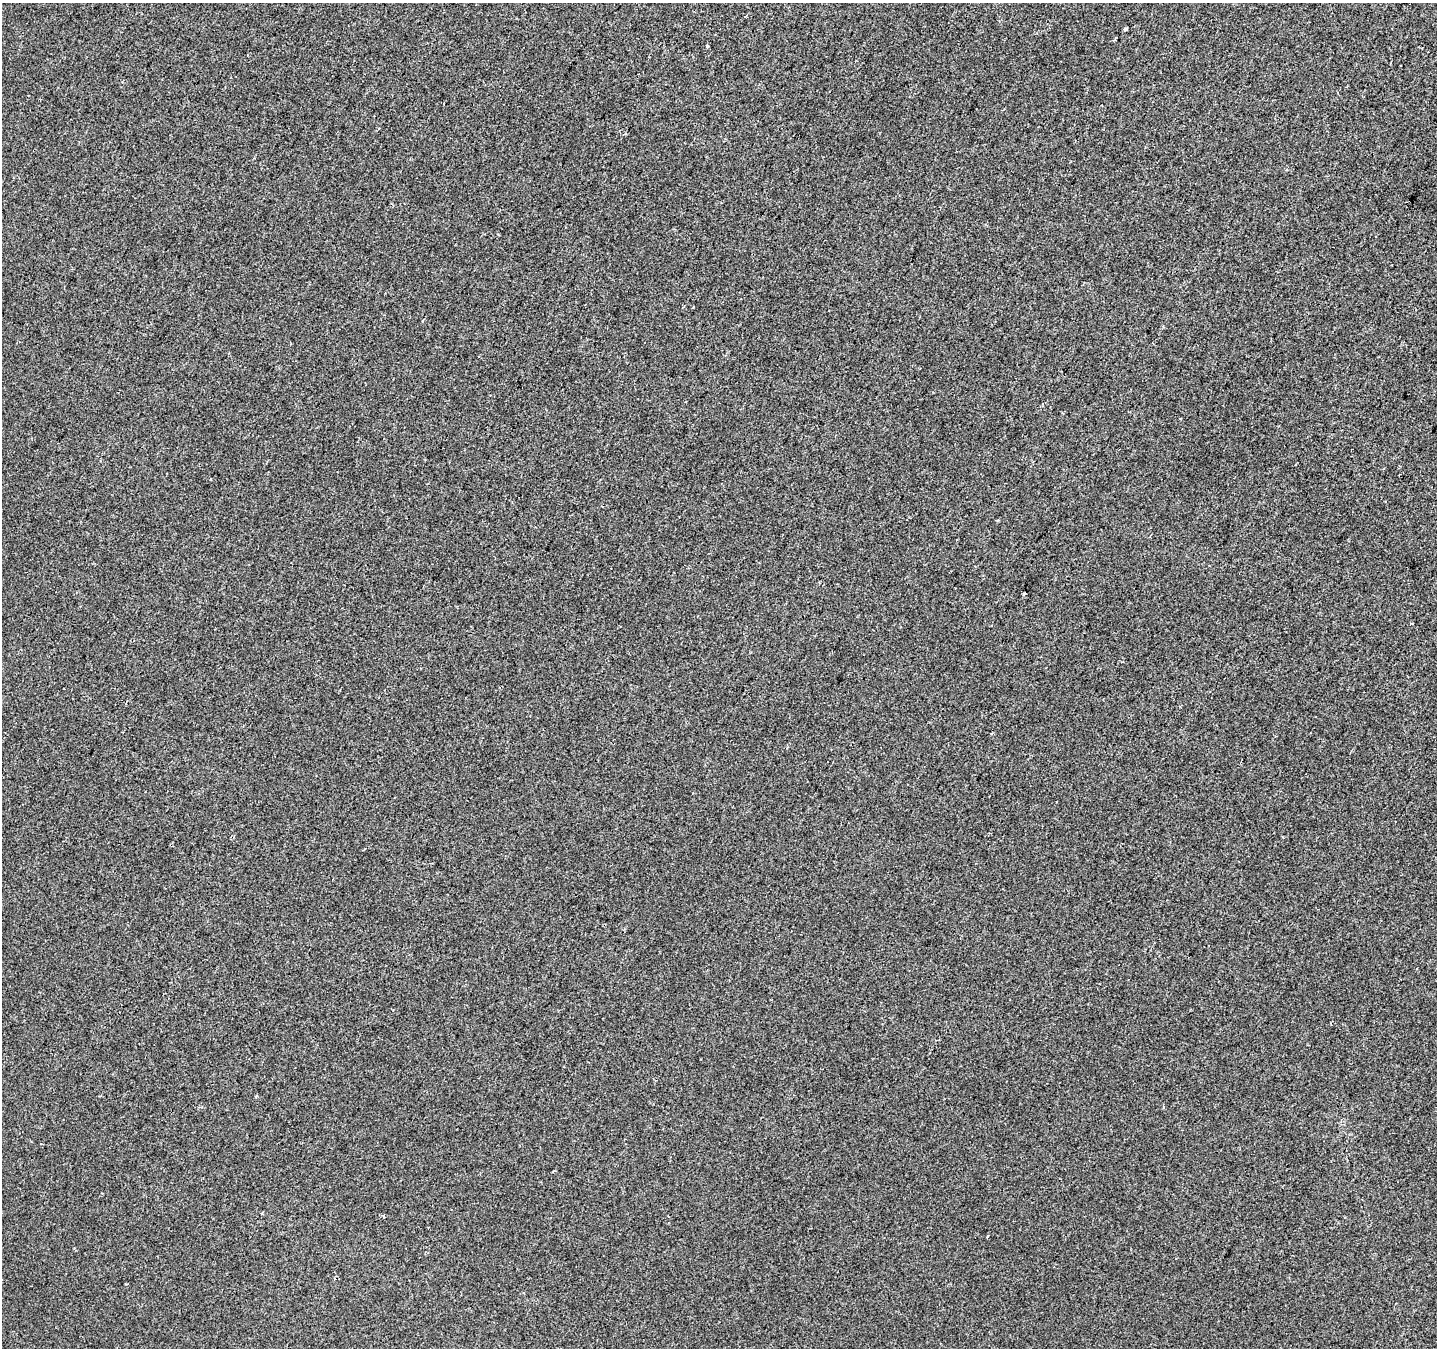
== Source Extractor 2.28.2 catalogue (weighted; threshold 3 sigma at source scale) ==
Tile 10 of 4 x 4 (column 2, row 3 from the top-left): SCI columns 1437-2871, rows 1546-2891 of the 5749 x 5849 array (HDU 1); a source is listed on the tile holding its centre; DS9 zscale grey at full resolution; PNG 1439 x 1350 px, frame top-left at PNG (2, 3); no overlay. Shown black and unused: <1% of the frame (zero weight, under 2 of 3 exposures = <1% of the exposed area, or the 3 px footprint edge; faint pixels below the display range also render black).
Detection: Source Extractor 2.28.2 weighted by HDU 2 'WHT'; one run over the whole footprint, this tile lists its part. Background 5.63e-04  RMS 0.0042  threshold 0.0188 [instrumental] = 3 sigma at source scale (4.5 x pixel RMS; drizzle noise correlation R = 1.50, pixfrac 1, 0.0396/0.0396 arcsec/px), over >= 5 px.
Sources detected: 4; all 4 listed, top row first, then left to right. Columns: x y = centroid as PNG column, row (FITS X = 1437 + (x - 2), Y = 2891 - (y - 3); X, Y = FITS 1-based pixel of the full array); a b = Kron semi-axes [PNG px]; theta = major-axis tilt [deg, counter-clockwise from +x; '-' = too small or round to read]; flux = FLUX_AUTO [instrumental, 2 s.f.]
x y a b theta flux
745 16 5 2 - 0.59
1125 29 4 3 - 2.5
1024 594 4 3 - 1.2
987 1236 3 2 - 0.53